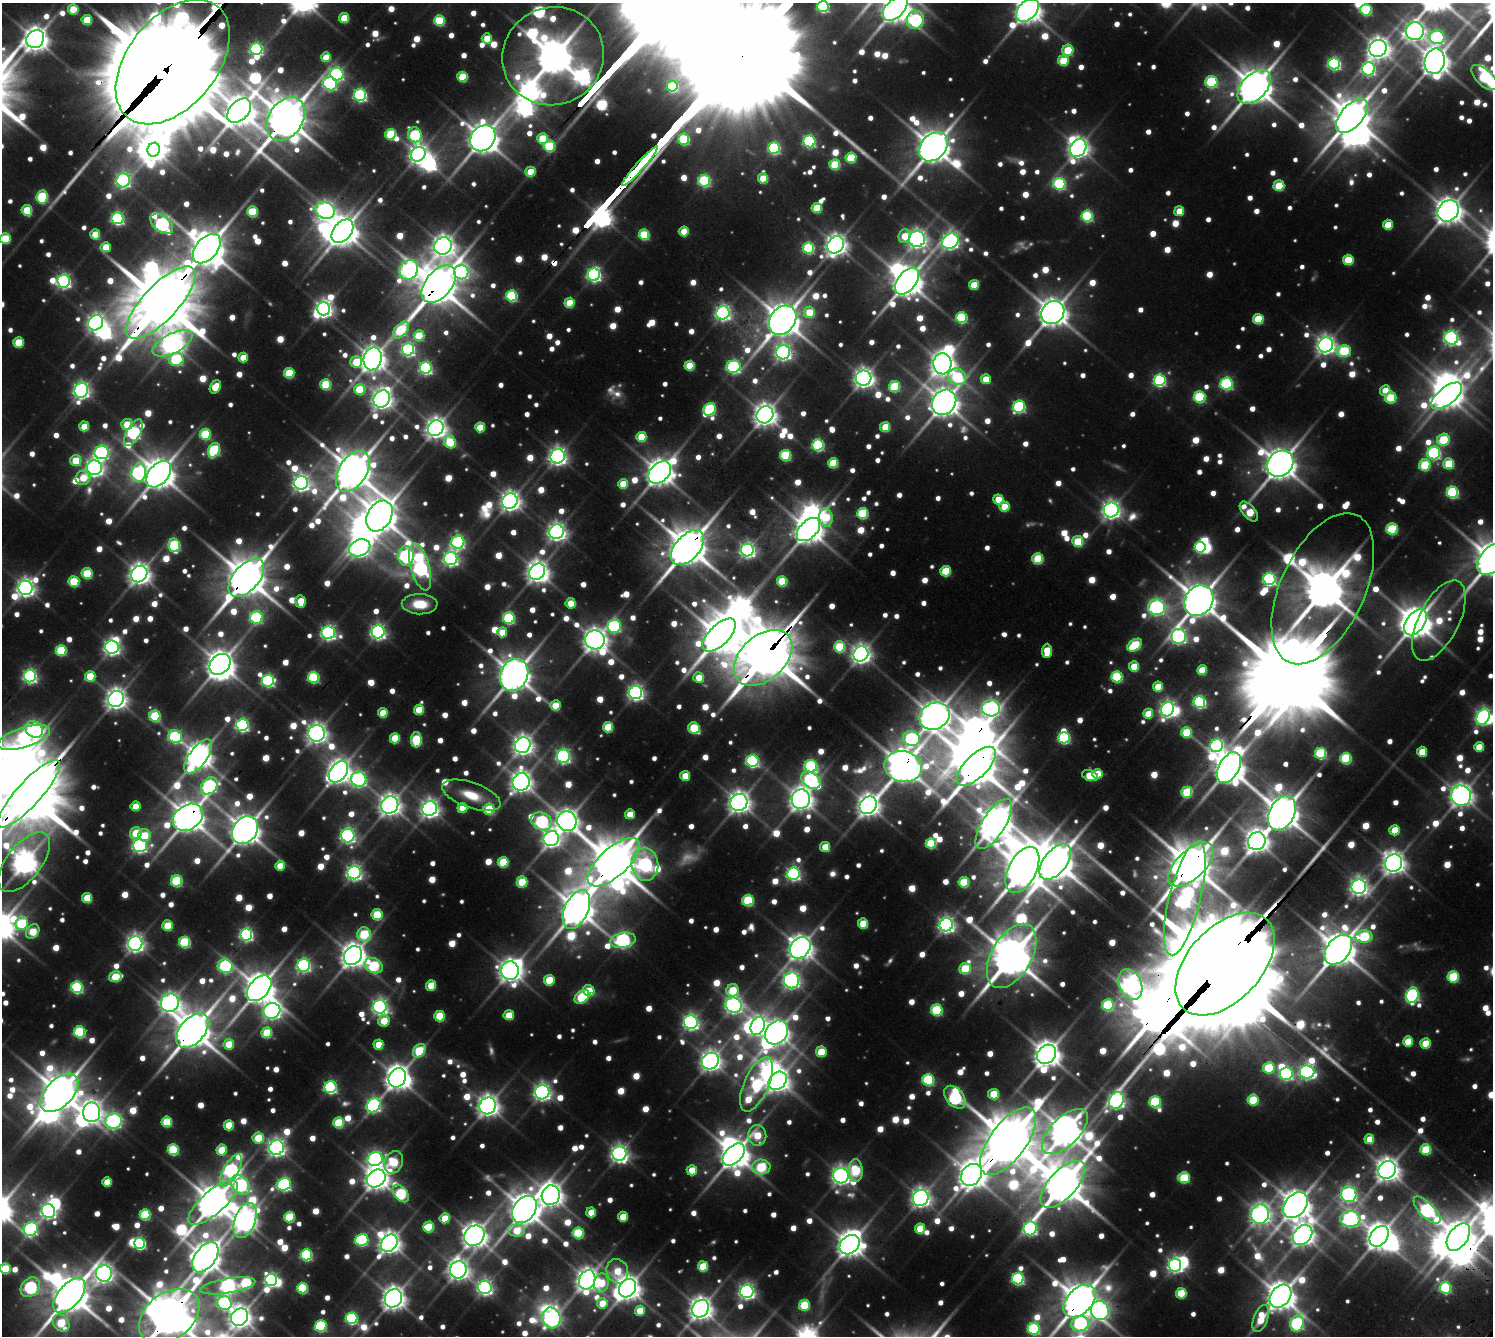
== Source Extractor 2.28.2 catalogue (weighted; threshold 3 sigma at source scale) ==
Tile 11 of 4 x 4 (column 3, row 3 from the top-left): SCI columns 3189-4679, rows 1788-3121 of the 6375 x 6376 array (HDU 1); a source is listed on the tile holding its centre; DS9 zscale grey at full resolution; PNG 1495 x 1338 px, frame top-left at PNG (2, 3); each listed source drawn as its Kron ellipse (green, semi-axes under 4 px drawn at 4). Shown black and unused: <1% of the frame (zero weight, under 3 of 5 exposures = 13% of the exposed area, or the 3 px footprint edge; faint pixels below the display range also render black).
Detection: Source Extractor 2.28.2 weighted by HDU 2 'WHT'; one run over the whole footprint, this tile lists its part. Background 0.0874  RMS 0.0096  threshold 0.043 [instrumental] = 3 sigma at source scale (4.5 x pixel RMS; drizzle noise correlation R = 1.50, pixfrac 1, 0.05/0.05 arcsec/px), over >= 5 px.
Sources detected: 1500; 35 too faint to see at this stretch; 57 inside a brighter object's white glare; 1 cosmic-ray / hot-pixel residue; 5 long thin detections or spike segments (spike, bleed or trail) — neither listed nor drawn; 12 inside a brighter listed object's ellipse — not listed separately; of the other 1390, all 500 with FLUX_AUTO >= 29.9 (the completeness limit of this list) listed and drawn (890 fainter detections not listed), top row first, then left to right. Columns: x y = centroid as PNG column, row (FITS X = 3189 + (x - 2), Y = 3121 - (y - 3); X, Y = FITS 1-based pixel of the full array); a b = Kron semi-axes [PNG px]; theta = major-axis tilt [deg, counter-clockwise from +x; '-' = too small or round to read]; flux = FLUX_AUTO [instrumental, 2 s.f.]
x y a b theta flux
823 6 5 5 - 180
895 8 15 9 45 1900
73 9 5 5 - 48
1028 10 13 9 47 1700
1366 10 6 5 - 120
344 18 5 5 - 46
87 20 5 5 - 49
915 20 9 8 - 210
439 21 5 5 - 79
1415 31 9 8 - 680
1437 37 7 7 - 240
487 38 5 5 - 36
35 39 9 8 - 1400
1378 48 9 8 - 1100
256 49 6 5 - 230
1068 50 5 5 - 63
553 56 51 48 26 4300
326 57 5 5 - 32
1063 61 5 5 - 57
1435 61 13 10 77 1700
173 62 71 45 51 36000
1334 64 6 6 - 250
1368 69 6 6 - 270
337 74 7 6 - 270
462 77 5 5 - 62
1484 77 16 8 -43 95
1211 82 6 6 - 130
330 84 7 6 - 250
672 86 5 5 - 96
1254 87 20 12 46 3100
360 95 6 6 - 250
239 111 14 9 47 2300
1352 116 20 11 49 3600
286 119 23 17 57 4300
391 134 5 5 - 87
415 135 7 6 - 150
483 138 14 11 50 2300
542 139 5 5 - 65
684 139 5 5 - 120
809 141 6 6 - 190
549 146 5 5 - 91
934 147 16 12 47 2700
774 148 6 6 - 170
1078 148 9 7 55 850
154 150 7 6 - 940
418 154 8 6 45 730
851 158 5 5 - 70
835 165 5 5 - 77
640 166 26 3 48 2600
530 172 5 5 - 37
763 178 5 5 - 43
123 180 7 6 - 330
704 181 6 6 - 160
1059 184 6 6 - 180
1279 186 5 5 - 57
42 197 6 5 - 110
817 208 5 5 - 57
27 210 5 5 - 53
325 210 10 8 -23 550
1179 211 5 5 - 32
1448 211 11 9 45 1600
252 212 5 5 - 75
1087 216 6 5 - 150
118 218 6 6 - 240
162 224 13 7 -37 360
1388 225 5 5 - 43
342 231 13 9 51 2100
684 231 5 5 - 34
95 234 5 5 - 40
644 235 5 5 - 88
905 236 7 6 - 36
5 239 5 5 - 56
917 239 8 8 - 700
950 241 9 7 37 520
836 245 9 7 47 990
443 246 9 8 - 950
106 247 5 5 - 37
808 248 5 5 - 120
207 249 17 10 49 3500
1348 260 5 5 - 58
409 270 10 9 - 460
461 272 7 7 - 260
594 275 6 6 - 340
64 281 6 6 - 360
907 281 16 9 51 2300
439 284 21 13 50 3800
974 285 5 5 - 41
511 296 5 5 - 140
161 303 47 17 47 12000
569 303 5 5 - 53
324 309 6 6 - 650
809 312 6 5 - 45
723 313 6 6 - 420
1053 313 12 10 42 1900
961 317 5 5 - 130
1258 319 5 5 - 60
782 320 16 12 51 2400
96 323 8 7 - 570
401 330 10 6 47 100
419 336 5 5 - 55
1451 338 7 6 - 390
18 342 5 5 - 56
172 343 21 10 26 930
1326 345 8 7 - 750
408 350 6 6 - 260
1344 351 7 6 - 100
783 352 7 7 - 480
243 358 5 5 - 37
373 359 11 9 74 1400
176 360 7 6 - 120
356 362 6 6 - 52
942 364 10 9 - 1400
690 366 5 5 - 56
733 367 7 6 - 250
426 368 6 6 - 250
289 373 5 5 - 72
957 377 9 8 - 98
863 378 8 7 - 740
986 379 5 5 - 31
1160 380 6 6 - 210
326 384 5 5 - 80
1226 384 6 6 - 200
894 386 5 5 - 85
215 387 7 5 61 34
360 389 5 5 - 63
81 390 7 7 - 530
1385 390 5 5 - 30
1447 396 18 8 39 1600
1200 397 6 5 - 120
1391 398 6 5 - 76
382 399 9 7 51 920
944 402 13 11 51 2000
1019 407 6 6 - 180
710 409 7 5 48 140
765 415 9 8 - 1100
127 424 6 5 - 38
84 426 5 5 - 35
480 427 5 5 - 45
885 427 5 5 - 45
436 428 8 7 - 970
133 433 14 6 62 280
205 434 5 5 - 94
641 437 5 5 - 52
1443 440 6 6 - 81
450 442 6 5 - 77
818 445 5 5 - 170
214 450 7 5 64 140
101 452 7 7 - 280
1434 453 6 6 - 230
785 455 5 5 - 100
558 456 7 7 - 650
76 461 5 5 - 47
833 463 5 5 - 56
1280 464 14 12 45 2400
1449 464 5 5 - 67
1425 465 6 5 - 86
94 468 7 7 - 660
353 471 22 14 57 3700
660 472 13 9 44 1700
139 473 9 7 77 340
159 474 15 10 49 2400
83 478 7 7 - 31
301 483 7 6 - 530
623 484 5 5 - 35
1452 492 6 6 - 150
998 499 5 5 - 34
510 501 8 7 - 840
1004 507 5 5 - 43
1111 510 7 7 - 690
1249 512 12 6 -48 55
862 513 5 5 - 100
379 516 16 11 58 2900
826 517 9 6 -80 58
808 529 14 8 45 2000
1392 529 5 5 - 110
556 532 7 7 - 660
458 542 6 6 - 280
1078 542 5 5 - 62
174 545 7 5 -80 140
1200 547 5 5 - 140
360 548 11 8 21 680
687 548 21 12 48 4100
747 550 6 6 - 440
406 556 10 7 84 280
451 558 6 6 - 420
1038 559 5 5 - 76
1492 559 18 11 49 3300
420 567 24 9 -75 440
946 571 5 5 - 64
537 572 9 7 50 1000
87 573 5 5 - 75
139 574 9 7 48 1100
246 578 23 13 49 4500
1269 579 6 6 - 280
782 581 5 5 - 72
74 582 5 5 - 76
25 588 7 7 - 680
1323 589 81 42 65 5100
300 601 6 5 - 34
1199 601 16 13 50 3000
571 603 5 5 - 31
420 604 18 10 -1 30
1156 607 8 8 - 290
256 617 6 6 - 170
509 618 6 6 - 160
1439 620 44 20 63 73
1415 622 15 9 54 2500
614 626 7 6 - 210
378 632 6 6 - 430
502 632 5 5 - 33
328 633 7 6 - 400
719 635 21 10 45 3100
1179 636 7 7 - 350
595 640 10 9 - 1300
1135 645 8 5 36 87
112 647 7 6 - 450
840 647 5 5 - 89
61 650 5 5 - 94
1047 651 7 5 87 41
861 654 8 7 - 790
763 658 34 22 42 7100
220 664 12 9 43 1600
1134 667 5 5 - 40
1202 670 5 5 - 40
514 675 16 13 64 2800
30 676 6 6 - 340
90 676 5 5 - 48
313 677 5 5 - 140
1117 677 5 5 - 110
699 678 5 5 - 30
268 681 6 6 - 230
1158 687 5 5 - 36
636 693 6 6 - 490
116 699 8 7 - 940
1199 702 6 6 - 220
555 705 5 5 - 40
991 708 9 8 - 420
1168 709 7 6 - 510
419 710 5 5 - 47
383 713 5 5 - 35
1148 714 5 5 - 38
155 716 5 5 - 110
935 716 16 13 29 2400
1483 717 8 6 63 480
242 725 6 6 - 300
608 727 5 5 - 57
694 728 6 5 - 88
34 729 9 7 -35 350
1186 732 5 5 - 62
317 733 8 8 - 890
175 737 7 6 - 200
24 738 27 10 17 270
395 738 5 5 - 52
911 738 8 7 - 200
1064 738 6 5 - 160
416 740 8 5 89 94
523 745 8 7 - 880
1217 746 7 6 - 250
1479 747 5 5 - 31
1422 752 5 5 - 39
1320 753 5 5 - 120
198 756 20 9 54 1500
563 756 6 6 - 310
1346 758 5 5 - 110
752 761 6 6 - 240
811 766 6 6 - 190
976 766 25 11 45 4500
903 767 19 15 -13 2500
1229 768 17 10 60 2400
338 772 12 8 52 1300
1097 774 5 5 - 35
685 776 5 5 - 32
1090 776 8 5 -17 44
359 779 7 7 - 330
811 780 11 7 -35 270
521 782 9 8 - 960
209 786 9 7 48 260
1187 792 5 5 - 77
29 794 44 12 48 11000
471 795 31 12 -19 38
1461 796 10 10 - 1100
801 799 10 9 - 1300
739 802 9 8 - 1000
390 805 9 8 - 1100
868 805 9 8 - 1100
136 806 5 5 - 37
462 808 5 5 - 38
430 809 7 7 - 730
489 809 5 5 - 71
1282 813 18 12 62 3300
630 814 5 5 - 31
188 817 16 12 35 2300
542 821 11 8 -24 220
567 821 10 9 - 1200
994 824 29 11 57 2000
245 830 15 11 53 2300
1395 830 5 5 - 40
136 833 6 5 - 60
144 835 6 6 - 42
348 836 7 6 - 410
551 839 8 7 - 640
1257 841 9 8 - 1000
931 843 5 5 - 83
140 845 7 6 - 370
825 847 5 5 - 35
24 862 35 17 52 1400
503 862 5 5 - 66
614 862 32 14 42 6400
1055 862 21 11 51 3600
1394 863 9 8 - 1100
645 864 16 13 -84 350
1191 865 28 14 43 5000
280 866 5 5 - 31
1022 870 25 14 62 3900
354 873 6 6 - 480
793 874 6 6 - 340
177 881 6 5 - 120
522 882 5 5 - 56
964 882 5 5 - 75
1359 887 7 7 - 630
87 898 5 5 - 56
1185 898 58 15 76 680
748 900 6 5 - 99
576 909 20 12 65 2700
377 915 5 5 - 76
22 923 7 6 - 99
863 924 5 5 - 48
946 925 6 6 - 520
168 926 5 5 - 55
33 932 8 6 54 49
246 934 6 6 - 300
364 934 7 7 - 88
1364 937 8 6 0 91
623 940 13 7 11 380
185 942 5 5 - 120
135 943 7 7 - 650
800 948 12 9 47 1300
1338 950 17 11 51 2900
353 956 10 8 51 1400
1012 956 35 20 60 5200
1225 964 61 37 47 32000
304 965 6 6 - 310
225 966 8 6 -23 240
374 966 9 7 -29 110
965 969 6 5 - 59
510 971 9 9 - 1100
115 977 6 5 - 58
1453 977 5 5 - 89
549 980 5 5 - 50
791 980 8 7 - 550
1130 984 16 11 -67 610
431 985 5 5 - 43
77 987 6 6 - 200
259 988 15 9 49 2300
733 990 6 6 - 57
589 991 6 5 - 43
1412 995 8 6 72 250
582 997 8 5 41 91
170 1003 9 9 - 770
733 1005 8 7 - 570
1108 1005 6 5 - 110
380 1007 7 7 - 480
937 1010 5 5 - 120
272 1011 8 7 - 590
509 1015 5 5 - 38
440 1016 5 5 - 67
384 1021 6 5 - 42
691 1022 7 6 - 460
758 1026 9 7 71 510
192 1031 20 12 49 3600
80 1032 5 5 - 140
777 1032 13 10 50 1400
267 1033 5 5 - 67
1408 1041 5 5 - 46
229 1044 5 5 - 36
1425 1044 5 5 - 43
378 1045 5 5 - 36
419 1051 7 5 55 80
821 1052 5 5 - 55
1047 1054 10 8 47 1600
710 1061 9 8 - 910
1269 1068 6 5 - 81
1307 1072 7 6 - 370
1286 1074 6 6 - 230
397 1078 10 8 58 1400
928 1080 6 5 - 140
778 1081 10 8 44 990
756 1084 29 12 66 190
330 1087 6 6 - 240
542 1092 7 7 - 580
59 1093 23 13 45 4100
994 1094 5 5 - 49
955 1097 13 8 -49 240
1253 1100 5 5 - 79
1116 1101 9 6 58 520
1155 1102 5 5 - 120
374 1105 7 6 - 310
488 1106 9 8 - 990
92 1112 10 8 -90 910
113 1121 8 7 - 390
167 1122 5 5 - 71
339 1123 5 5 - 76
229 1125 5 5 - 48
1065 1132 29 14 44 2400
757 1135 10 9 - 45
258 1138 6 5 - 54
1369 1139 5 5 - 33
1008 1141 40 18 53 8300
276 1148 7 7 - 640
173 1150 5 5 - 110
222 1150 5 5 - 53
1426 1150 5 5 - 73
619 1154 7 7 - 620
734 1155 13 8 45 2200
375 1159 8 7 - 340
394 1162 11 9 65 68
761 1167 9 7 -1 100
231 1170 18 7 60 410
692 1170 5 5 - 31
856 1170 11 7 -90 82
1387 1170 9 8 - 1200
971 1175 12 9 53 1700
841 1176 8 7 - 650
1184 1178 6 5 - 80
376 1179 10 8 37 1300
107 1182 5 5 - 34
284 1184 7 6 - 270
1063 1184 29 14 48 5200
240 1185 11 8 -49 210
401 1193 10 6 -50 120
1349 1194 8 7 - 430
551 1195 10 9 - 1200
921 1198 8 7 - 770
213 1202 31 11 41 3200
1296 1205 14 10 51 2200
524 1209 15 11 53 2400
1427 1210 17 7 -45 400
48 1211 7 6 - 460
591 1212 5 5 - 33
1260 1214 9 9 - 840
145 1215 5 5 - 94
289 1217 5 5 - 83
623 1217 5 5 - 36
445 1218 5 5 - 42
1350 1219 10 8 0 450
245 1220 18 10 70 1100
429 1227 5 5 - 58
920 1228 5 5 - 45
1030 1228 7 6 - 290
31 1229 7 6 - 300
517 1231 8 6 2 45
578 1233 5 5 - 100
1303 1235 11 8 48 1000
474 1236 11 9 42 1400
1379 1236 11 8 51 1600
1458 1237 15 9 54 2200
362 1240 6 6 - 180
140 1243 5 5 - 190
389 1243 9 7 49 1000
850 1245 11 8 42 1600
306 1255 5 5 - 180
205 1257 17 10 54 2200
1175 1265 6 6 - 430
703 1266 5 5 - 55
5 1269 5 5 - 58
458 1270 8 8 - 890
617 1271 12 10 -68 44
104 1273 8 8 - 670
1018 1279 6 6 - 210
271 1280 6 5 - 270
587 1280 10 8 66 1100
601 1283 9 7 78 41
228 1286 28 7 10 470
30 1287 11 8 44 220
302 1288 5 5 - 110
485 1288 6 6 - 450
628 1288 10 8 52 1400
1445 1288 6 5 - 130
747 1291 6 6 - 480
1181 1293 5 5 - 57
69 1296 21 11 49 4000
1281 1296 13 9 50 2100
394 1298 9 8 - 1200
1080 1301 19 12 46 3300
224 1303 7 6 - 260
602 1303 5 5 - 32
804 1305 5 5 - 71
701 1309 9 7 51 1200
640 1311 5 5 - 37
1100 1311 10 9 - 430
169 1316 33 23 36 6000
240 1317 9 8 - 1100
351 1318 6 6 - 180
552 1318 10 9 - 570
1261 1318 14 7 69 44
61 1323 9 7 -51 65
1297 1323 8 6 75 210
1080 1324 9 7 17 210
321 1326 6 5 - 140
1034 1329 6 6 - 170
Overlapping masked pixels (flux is a lower limit): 25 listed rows (the first 20) at x y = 173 62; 286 119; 640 166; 325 210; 439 284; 161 303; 687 548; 246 578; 1323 589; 763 658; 976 766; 903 767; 1229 768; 29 794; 188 817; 24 862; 614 862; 1191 865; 1185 898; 1225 964
Isophote crosses this tile's border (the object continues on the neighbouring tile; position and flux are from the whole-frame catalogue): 14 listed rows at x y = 823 6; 895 8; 1028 10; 553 56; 173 62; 1484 77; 5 239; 1492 559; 24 738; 29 794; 24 862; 5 1269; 1080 1301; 169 1316